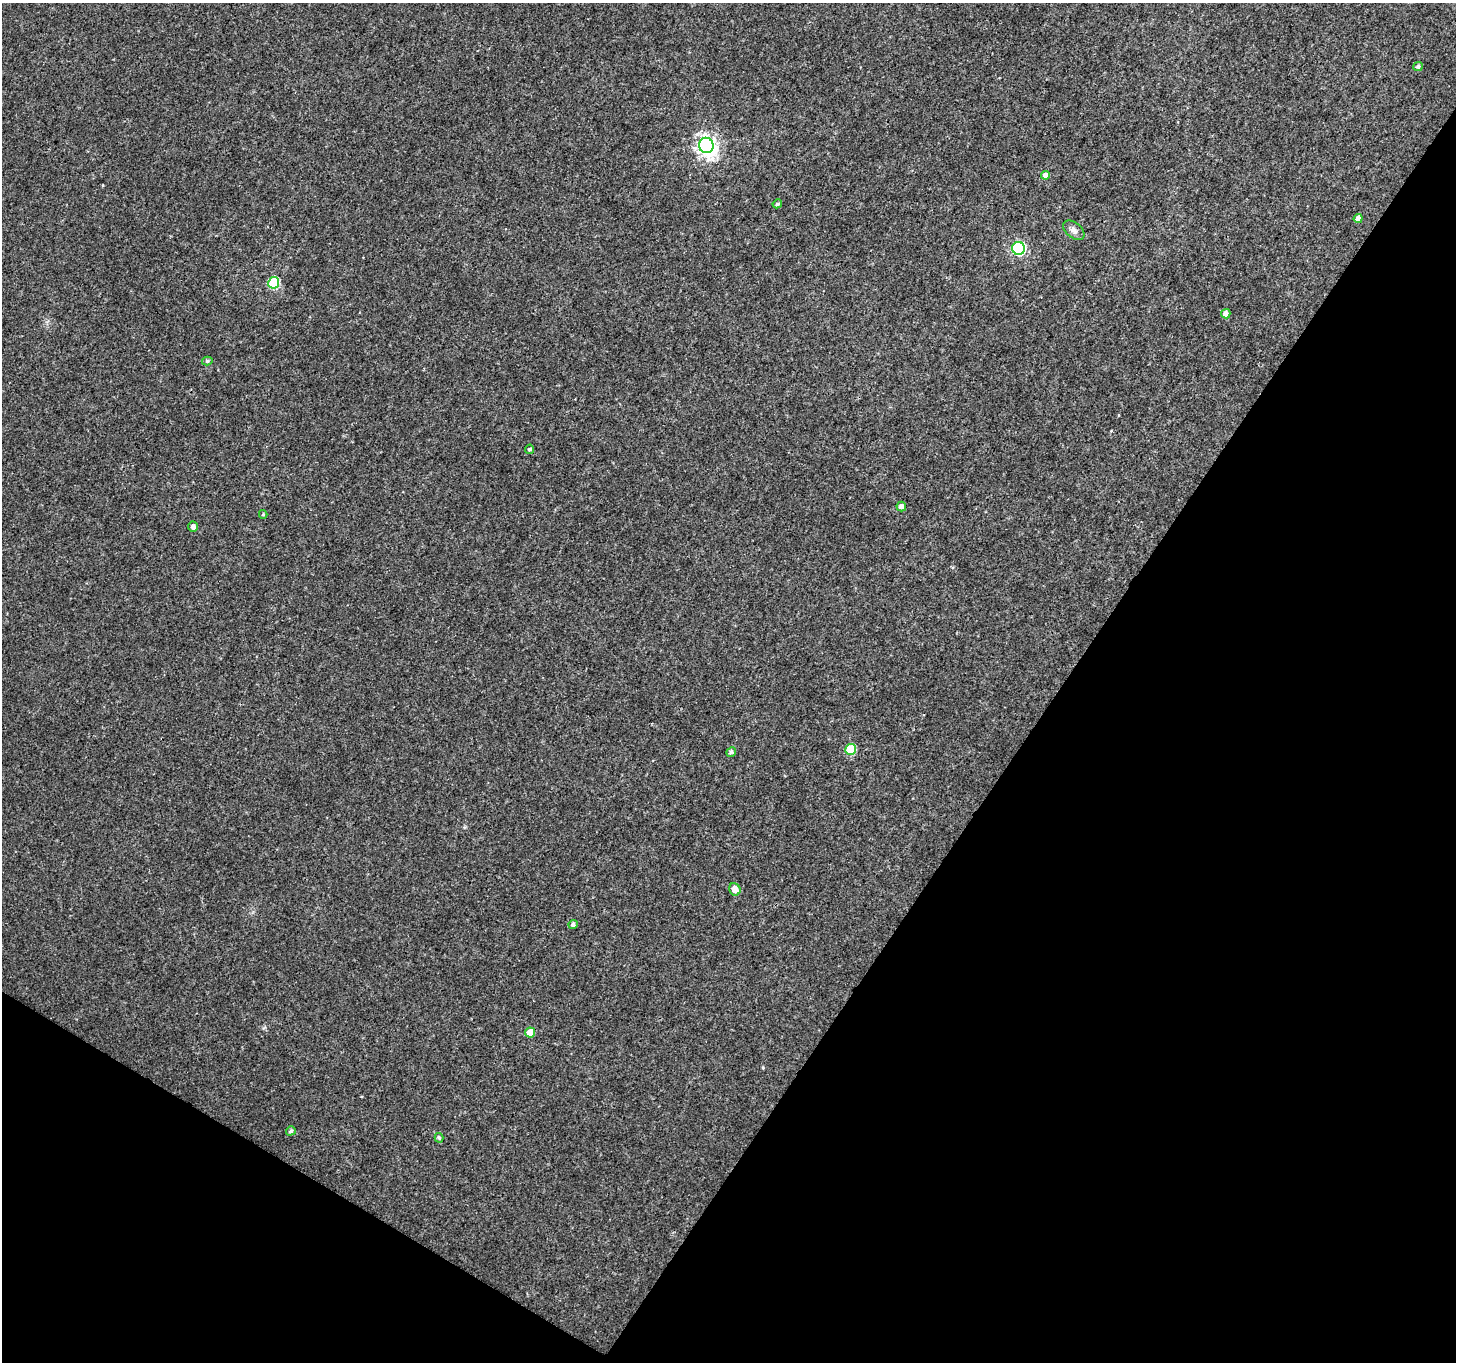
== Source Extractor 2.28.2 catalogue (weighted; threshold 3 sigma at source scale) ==
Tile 15 of 4 x 4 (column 3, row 4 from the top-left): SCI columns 2973-4426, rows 286-1645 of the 6025 x 6112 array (HDU 1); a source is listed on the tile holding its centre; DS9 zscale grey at full resolution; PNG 1458 x 1364 px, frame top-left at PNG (2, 3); each listed source drawn as its Kron ellipse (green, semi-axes under 4 px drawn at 4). Shown black and unused: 33% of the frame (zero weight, under 3 of 4 exposures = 7% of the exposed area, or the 3 px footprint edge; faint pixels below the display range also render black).
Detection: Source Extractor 2.28.2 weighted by HDU 2 'WHT'; one run over the whole footprint, this tile lists its part. Background 0.00391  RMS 0.0031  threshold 0.0139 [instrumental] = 3 sigma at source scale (4.5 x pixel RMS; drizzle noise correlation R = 1.50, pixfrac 1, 0.0396/0.0396 arcsec/px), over >= 5 px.
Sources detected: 21; all 21 listed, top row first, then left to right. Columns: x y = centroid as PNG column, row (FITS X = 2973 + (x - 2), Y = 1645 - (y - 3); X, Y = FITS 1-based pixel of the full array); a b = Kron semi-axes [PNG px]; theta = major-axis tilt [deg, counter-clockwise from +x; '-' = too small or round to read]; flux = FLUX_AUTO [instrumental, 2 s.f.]
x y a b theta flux
1418 66 5 4 - 0.61
706 145 8 7 - 160
1046 175 4 4 - 1.9
777 204 5 4 - 0.56
1358 218 5 4 - 2
1074 230 12 7 -39 1.5
1018 248 6 6 - 45
274 283 6 5 - 19
1226 314 4 4 - 2.4
207 361 5 4 - 0.55
529 449 4 4 - 0.58
901 506 5 4 - 1.8
263 514 4 4 - 0.3
193 527 5 4 - 1.2
851 749 5 5 - 12
731 752 5 4 - 0.84
735 889 6 5 - 2.9
573 924 5 4 - 0.7
530 1032 5 5 - 4.9
291 1131 5 4 - 0.67
439 1138 5 4 - 0.51